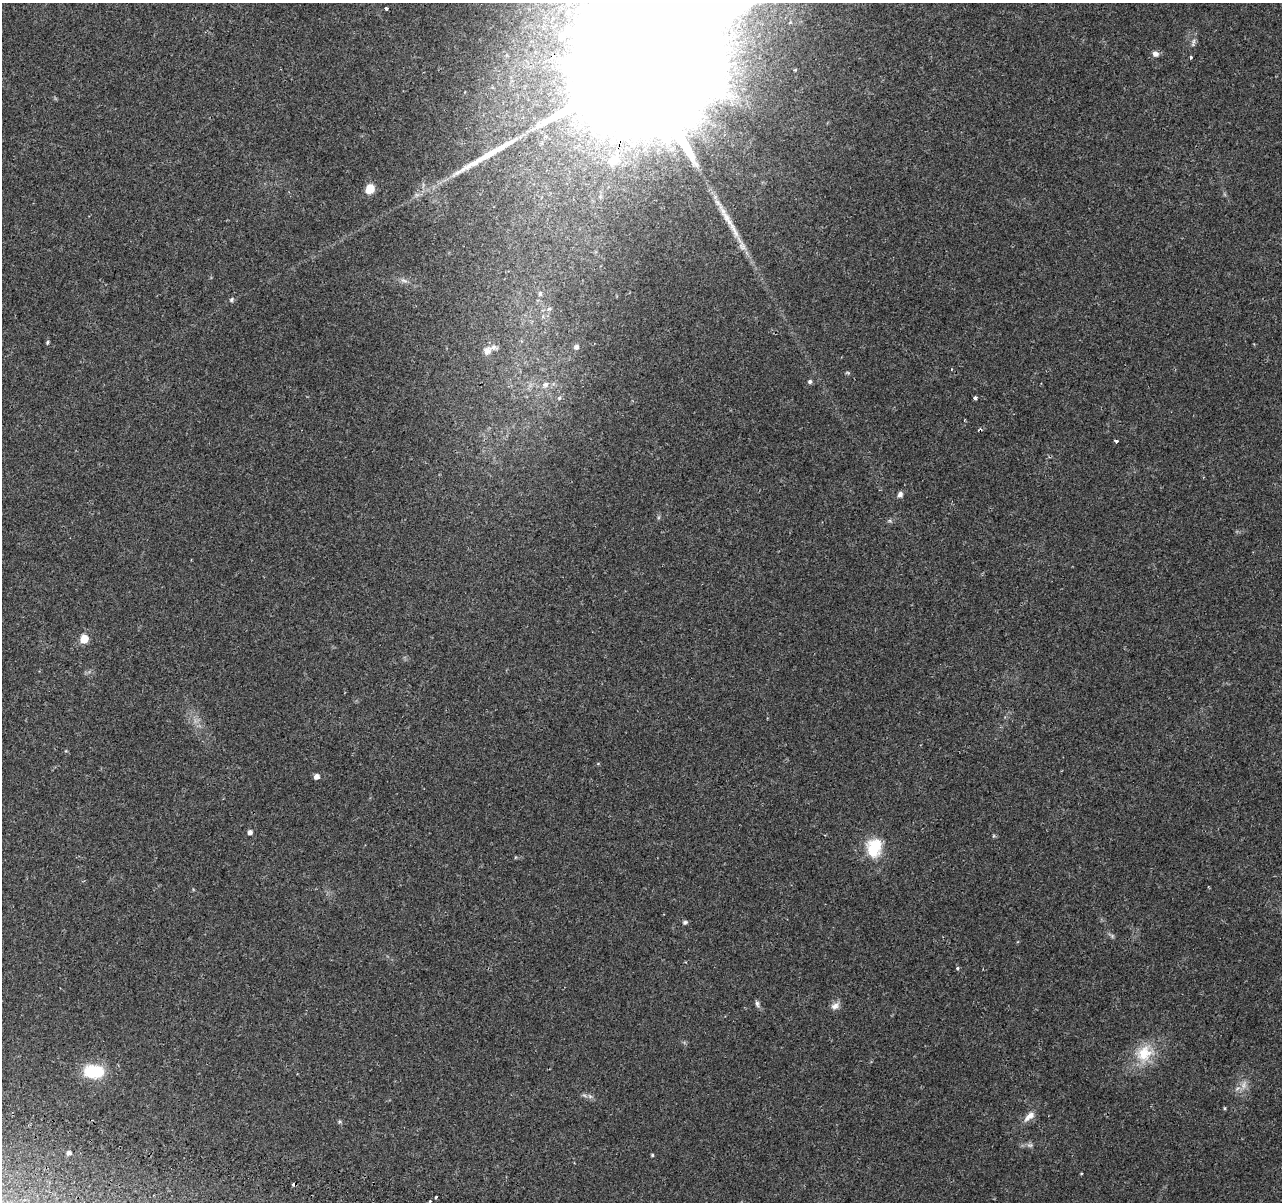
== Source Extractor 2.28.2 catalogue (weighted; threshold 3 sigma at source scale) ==
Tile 7 of 4 x 4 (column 3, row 2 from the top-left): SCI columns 2574-3853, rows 2674-3873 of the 5156 x 5407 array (HDU 1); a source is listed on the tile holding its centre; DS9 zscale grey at full resolution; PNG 1284 x 1204 px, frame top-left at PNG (2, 3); no overlay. Shown black and unused: <1% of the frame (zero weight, under 2 of 3 exposures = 3% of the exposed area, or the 3 px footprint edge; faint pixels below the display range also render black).
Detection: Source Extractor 2.28.2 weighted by HDU 2 'WHT'; one run over the whole footprint, this tile lists its part. Background 0.117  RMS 0.0067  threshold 0.0302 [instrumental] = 3 sigma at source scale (4.5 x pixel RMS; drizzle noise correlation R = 1.50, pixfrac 1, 0.0396/0.0396 arcsec/px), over >= 5 px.
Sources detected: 43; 2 inside a brighter object's white glare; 2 cosmic-ray / hot-pixel residue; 2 long thin detections or spike segments (spike, bleed or trail) — not listed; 1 inside a brighter listed object's ellipse — not listed separately; the other 36 listed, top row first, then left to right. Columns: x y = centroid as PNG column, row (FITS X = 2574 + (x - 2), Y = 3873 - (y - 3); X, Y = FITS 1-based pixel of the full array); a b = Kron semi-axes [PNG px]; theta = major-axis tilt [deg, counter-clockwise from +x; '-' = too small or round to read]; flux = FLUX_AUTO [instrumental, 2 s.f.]
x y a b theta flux
386 8 3 3 - 1.6
568 13 4 3 - 0.76
1155 54 8 7 - 2.7
1191 57 3 3 - 1
642 64 136 32 70 77000
795 70 4 3 - 0.84
370 189 6 5 - 20
404 280 11 4 -11 2.1
231 299 6 5 - 1.2
47 342 5 4 - 0.9
576 347 7 6 - 2.4
487 350 13 10 47 4.4
848 373 6 4 -19 0.82
810 381 6 6 - 1.3
975 398 3 3 - 3
964 420 4 2 - 0.48
1116 441 4 3 - 1.6
900 494 6 5 - 2.8
84 639 7 6 - 14
316 776 6 6 - 3
250 832 5 5 - 2.6
874 848 23 17 83 22
685 922 6 5 - 1.2
958 968 4 3 - 1.3
757 1004 9 5 -77 1.7
835 1006 12 8 33 3.5
1144 1054 25 21 56 21
93 1071 24 15 -5 24
1243 1085 11 7 80 3.9
590 1096 8 4 -37 1.6
1029 1116 17 8 41 5.5
1030 1145 7 4 -17 1.3
69 1153 5 4 - 1.7
652 1155 4 4 - 0.77
436 1197 3 2 - 2.3
430 1201 3 2 - 1.5
Overlapping masked pixels (flux is a lower limit): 1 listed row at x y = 642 64
Isophote crosses this tile's border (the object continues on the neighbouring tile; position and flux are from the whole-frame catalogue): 1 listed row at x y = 642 64